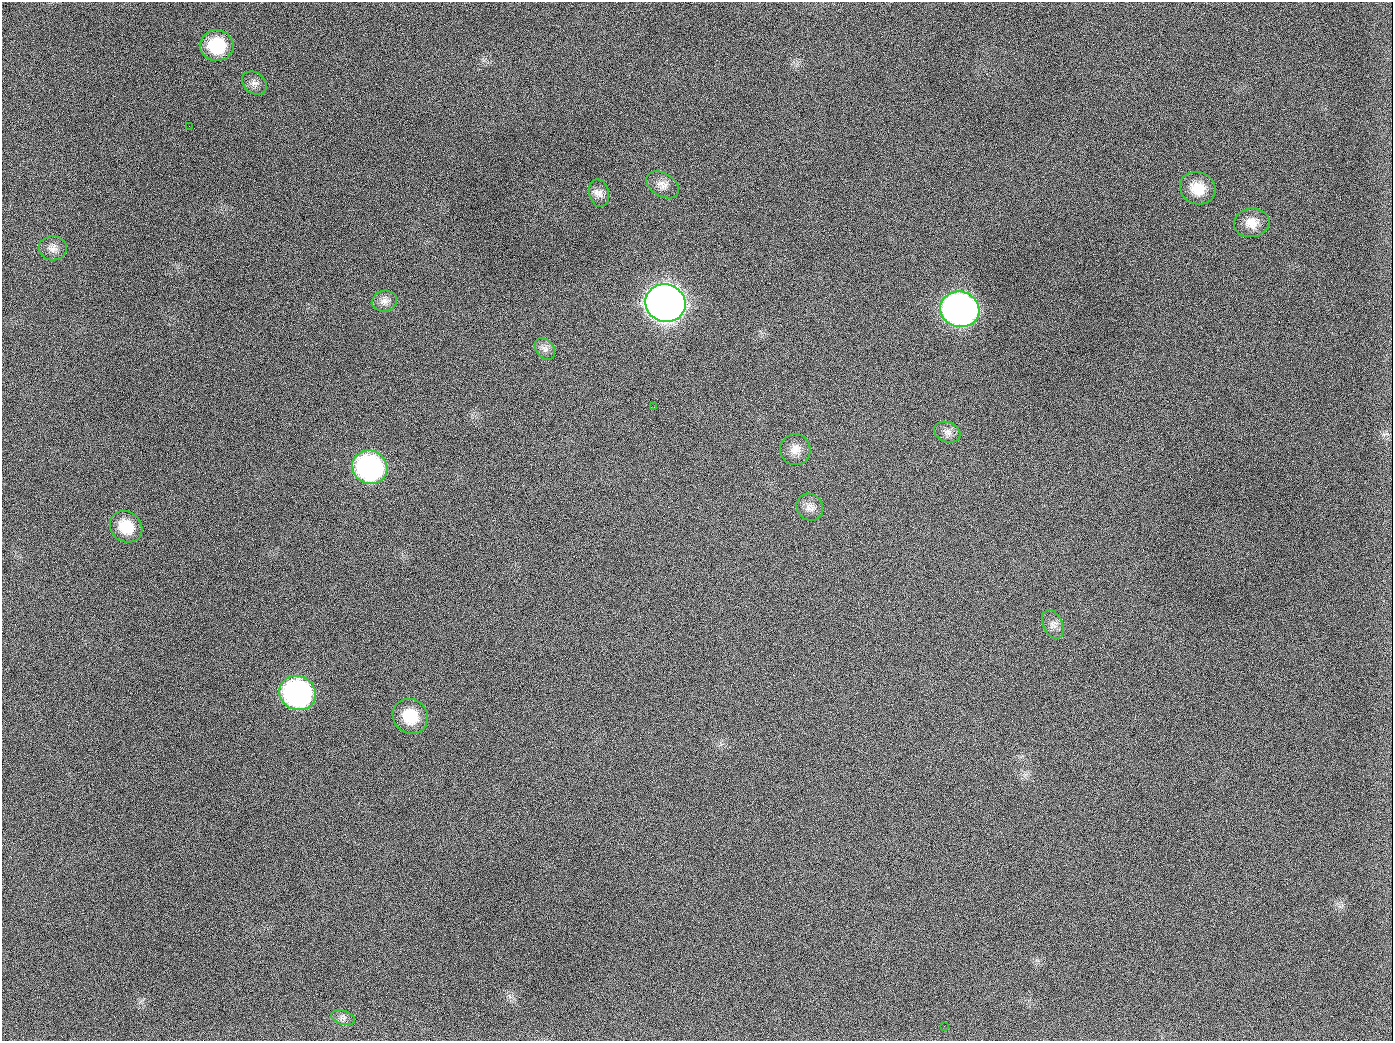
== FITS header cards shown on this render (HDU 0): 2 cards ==
NAXIS1  =                 1391
NAXIS2  =                 1039

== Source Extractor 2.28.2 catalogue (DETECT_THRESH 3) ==
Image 1391 x 1039 px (HDU 0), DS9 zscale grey, 1 PNG px = 1 image px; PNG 1395 x 1043 px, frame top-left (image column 1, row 1039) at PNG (2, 2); each listed source drawn as its Kron ellipse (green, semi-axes under 4 px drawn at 4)
Background 1380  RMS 66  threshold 198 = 3 sigma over >= 5 px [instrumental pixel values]
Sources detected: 23; all 23 listed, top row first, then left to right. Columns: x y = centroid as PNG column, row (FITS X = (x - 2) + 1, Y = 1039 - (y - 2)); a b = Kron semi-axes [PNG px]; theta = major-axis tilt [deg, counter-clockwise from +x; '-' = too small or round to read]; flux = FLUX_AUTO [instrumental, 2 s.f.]
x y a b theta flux
217 45 17 15 -2 2.0e+05
254 83 13 10 -37 2.8e+04
189 126 2 2 - 6.5e+03
663 185 18 11 -31 4.0e+04
1198 188 18 16 -24 9.7e+04
599 193 14 10 -77 3.0e+04
1252 223 18 14 8 6.1e+04
53 248 14 12 -4 3.2e+04
384 301 13 10 13 3.1e+04
665 303 20 18 -18 5.8e+06
960 309 20 17 -15 2.6e+06
545 349 12 9 -52 2.5e+04
654 407 2 2 - 4.0e+03
947 432 13 10 -21 2.9e+04
795 450 15 15 - 4.6e+04
370 467 18 16 -26 9.1e+05
810 507 14 12 -49 3.5e+04
126 527 17 15 -38 1.2e+05
1053 624 15 9 -65 3.1e+04
298 693 18 17 - 1.1e+06
410 716 18 17 - 1.3e+05
343 1018 12 7 -15 2.1e+04
944 1026 2 2 - 5.6e+03